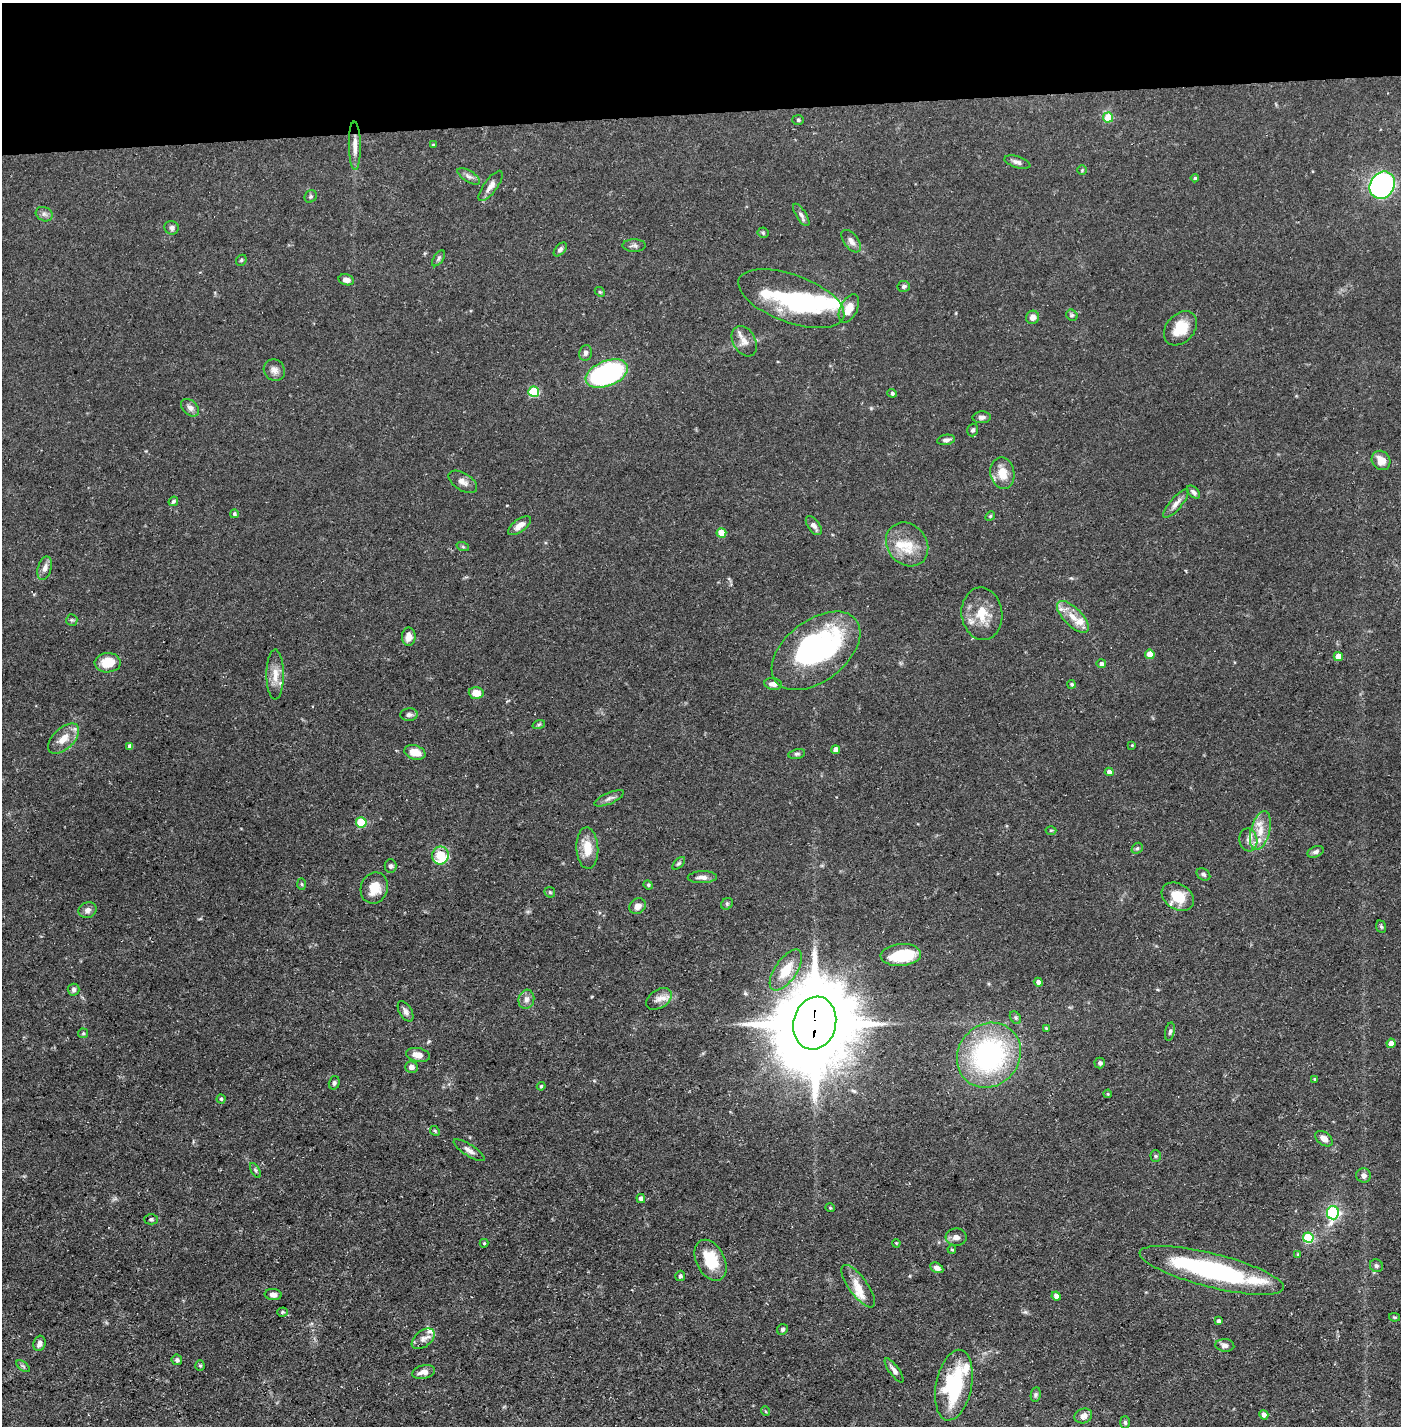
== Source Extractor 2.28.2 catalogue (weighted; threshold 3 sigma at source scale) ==
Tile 2 of 3 x 3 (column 2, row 1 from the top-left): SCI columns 1423-2821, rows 2849-4272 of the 4245 x 4272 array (HDU 1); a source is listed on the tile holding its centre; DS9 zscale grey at full resolution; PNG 1403 x 1428 px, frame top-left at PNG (2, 3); each listed source drawn as its Kron ellipse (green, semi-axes under 4 px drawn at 4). Shown black and unused: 8% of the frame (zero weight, under 3 of 5 exposures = <1% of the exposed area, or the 3 px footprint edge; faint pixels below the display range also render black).
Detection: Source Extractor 2.28.2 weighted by HDU 2 'WHT'; one run over the whole footprint, this tile lists its part. Background 0.0684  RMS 0.0041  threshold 0.0186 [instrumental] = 3 sigma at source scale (4.5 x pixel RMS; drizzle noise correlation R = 1.50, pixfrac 1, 0.05/0.05 arcsec/px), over >= 5 px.
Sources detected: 175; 4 inside a brighter object's white glare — neither listed nor drawn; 11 inside a brighter listed object's ellipse — not listed separately; the other 160 listed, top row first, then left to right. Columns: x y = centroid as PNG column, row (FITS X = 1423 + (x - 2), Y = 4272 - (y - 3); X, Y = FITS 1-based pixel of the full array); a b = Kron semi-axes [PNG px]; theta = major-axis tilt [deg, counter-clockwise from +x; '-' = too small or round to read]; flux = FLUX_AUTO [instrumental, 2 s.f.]
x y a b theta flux
1108 118 5 5 - 9.5
798 120 6 5 - 0.59
433 145 4 3 - 0.4
355 146 24 6 -89 3.7
1017 162 13 5 -17 1.5
1082 170 5 4 - 0.46
469 176 13 5 -31 1.5
1195 178 4 4 - 0.57
1382 185 14 12 58 100
491 186 18 6 54 2.5
311 196 6 5 - 0.69
44 214 9 7 -27 1.3
801 215 13 5 -58 1.4
172 228 7 6 - 1.4
763 233 5 5 - 0.57
851 241 13 7 -53 2.2
634 245 11 6 0 1.2
560 249 8 5 48 1
439 258 9 5 54 0.81
241 260 6 4 47 0.59
346 280 8 5 -14 2.2
904 286 6 5 - 0.88
600 292 5 4 - 0.51
791 299 56 24 -20 46
849 308 15 8 63 5.7
1072 315 6 5 - 0.76
1033 317 7 6 - 2.3
1180 328 19 14 48 9.5
744 341 16 11 -61 3.3
585 353 8 6 80 1.2
274 370 11 10 - 2.3
607 373 22 12 21 71
534 392 5 5 - 24
892 393 4 4 - 0.88
190 408 10 7 -43 1.9
982 417 9 6 3 1.3
973 430 6 5 - 0.85
946 440 9 5 9 1.4
1381 460 10 9 - 4.8
1002 473 16 12 -81 6.1
463 482 16 8 -31 2.6
1193 492 8 5 -42 1.2
173 501 5 4 - 0.7
1176 504 18 6 50 2.3
234 514 4 4 - 0.73
990 516 5 4 - 0.5
519 526 13 6 36 3
814 526 11 5 -54 1.8
721 533 5 5 - 9.8
907 544 23 19 -51 10
463 547 6 4 -19 0.59
45 568 12 6 74 2.3
982 614 26 20 -83 9.9
1073 617 20 9 -45 5.5
72 620 6 5 - 0.66
409 637 9 7 89 3.3
816 651 51 30 38 80
1150 654 5 4 - 6.6
1338 657 5 4 - 6.2
108 663 13 9 1 8.3
1101 664 5 4 - 1.2
275 675 25 8 90 5.1
773 684 9 6 -8 2.4
1072 684 4 4 - 0.63
476 693 7 6 - 5.1
409 715 9 6 5 1.3
539 724 6 4 18 0.65
63 739 19 10 43 5.3
1132 745 4 3 - 0.38
130 746 4 4 - 1.6
836 750 4 4 - 3
415 752 11 7 -17 5.5
797 754 8 5 11 0.88
1109 772 4 4 - 2.2
609 798 16 5 23 1.8
361 822 5 5 - 21
1051 830 5 3 - 0.48
1260 831 20 9 75 6.3
1248 840 11 9 -81 2.5
587 848 21 11 -87 7.6
1137 848 6 5 - 0.72
1315 852 8 5 21 1.1
440 856 9 8 - 15
679 863 8 4 44 0.74
390 866 7 6 - 1
1203 874 7 5 -33 0.96
702 877 14 6 1 2.2
302 884 6 4 -88 0.54
648 885 5 4 - 0.54
374 888 16 13 71 7.1
550 892 6 5 - 0.54
1178 897 17 12 -32 9.3
727 904 6 5 - 0.67
638 906 8 7 - 2.6
87 910 9 8 - 1.8
1381 927 6 5 - 0.7
901 955 20 11 4 17
786 970 24 11 55 8.6
1038 982 4 4 - 1.5
74 990 6 6 - 0.92
526 999 9 7 74 1.9
659 999 14 9 33 2.9
405 1011 11 6 -58 1.6
1015 1018 7 5 -55 0.75
815 1023 27 21 76 5600
1046 1028 4 4 - 0.39
1170 1031 9 4 79 0.92
83 1033 5 5 - 0.57
1391 1043 4 4 - 2.2
418 1055 12 7 -11 3.4
989 1055 34 30 50 70
1100 1063 5 5 - 0.99
411 1067 6 6 - 1.7
1315 1079 4 3 - 0.39
334 1083 7 5 74 0.95
541 1086 4 3 - 0.45
1108 1094 4 4 - 0.48
221 1099 4 4 - 0.57
435 1131 5 4 - 0.54
1324 1139 10 6 -37 2.7
469 1150 18 6 -33 2.2
1156 1156 5 5 - 0.61
255 1170 8 3 -60 0.69
1363 1175 7 7 - 1.6
641 1199 5 4 - 1.6
830 1208 5 4 - 0.45
1333 1213 6 6 - 56
151 1219 7 5 0 0.72
956 1237 10 8 -3 2.1
1308 1238 5 5 - 31
484 1243 4 4 - 0.51
896 1243 4 3 - 0.35
952 1249 4 3 - 0.5
1298 1254 4 4 - 0.39
711 1260 22 14 -63 13
1376 1266 7 6 - 1.1
937 1268 7 5 -28 1.9
1212 1270 74 17 -14 65
680 1276 5 5 - 0.76
858 1286 25 9 -54 5.7
273 1295 8 5 -5 2.3
1056 1296 4 4 - 2.1
283 1312 5 4 - 0.54
1394 1317 5 4 - 0.47
1218 1321 4 3 - 0.96
782 1329 6 5 - 0.87
423 1339 13 8 39 2.2
39 1343 8 6 73 1.9
1225 1345 9 6 -5 1.5
177 1360 5 5 - 0.83
200 1365 5 4 - 0.54
23 1366 8 4 -37 0.68
894 1370 14 5 -54 1.6
424 1372 11 6 13 2.9
954 1385 36 18 79 33
1036 1394 7 5 83 0.76
765 1411 5 3 - 0.35
1264 1415 5 4 - 1.7
1083 1416 9 7 22 2.2
1125 1422 6 5 - 0.77
Overlapping masked pixels (flux is a lower limit): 1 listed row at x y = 815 1023